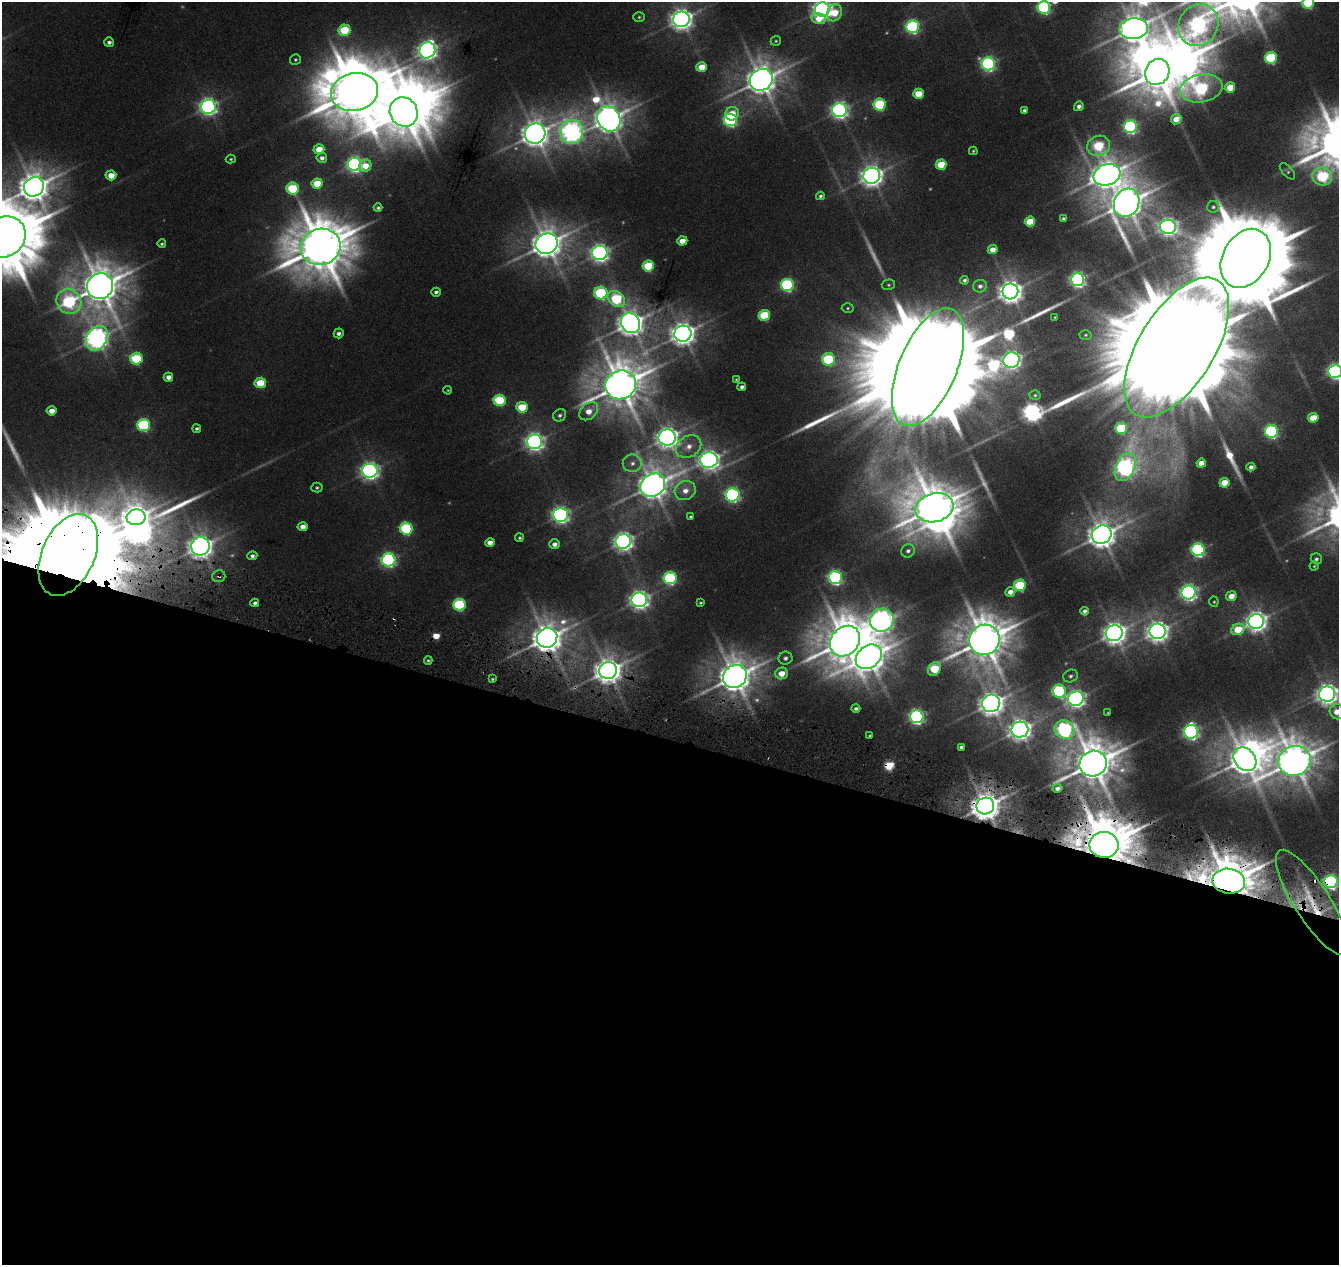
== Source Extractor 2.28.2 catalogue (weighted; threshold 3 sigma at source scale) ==
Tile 14 of 4 x 4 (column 2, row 4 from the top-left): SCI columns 1348-2684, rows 284-1546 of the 5359 x 5555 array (HDU 1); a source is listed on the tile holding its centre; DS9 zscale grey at full resolution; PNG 1341 x 1267 px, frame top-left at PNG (2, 2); each listed source drawn as its Kron ellipse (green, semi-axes under 4 px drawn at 4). Shown black and unused: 42% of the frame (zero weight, under 3 of 6 exposures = <1% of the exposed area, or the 3 px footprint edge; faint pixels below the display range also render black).
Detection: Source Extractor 2.28.2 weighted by HDU 2 'WHT'; one run over the whole footprint, this tile lists its part. Background 0.0186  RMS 0.0027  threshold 0.0111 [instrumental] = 3 sigma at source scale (4.09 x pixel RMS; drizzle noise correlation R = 1.36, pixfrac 0.8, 0.0396/0.0396 arcsec/px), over >= 5 px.
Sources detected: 221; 11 too faint to see at this stretch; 7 inside a brighter object's white glare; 4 cosmic-ray / hot-pixel residue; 2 long thin detections or spike segments (spike, bleed or trail) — neither listed nor drawn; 1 inside a brighter listed object's ellipse — not listed separately; the other 196 listed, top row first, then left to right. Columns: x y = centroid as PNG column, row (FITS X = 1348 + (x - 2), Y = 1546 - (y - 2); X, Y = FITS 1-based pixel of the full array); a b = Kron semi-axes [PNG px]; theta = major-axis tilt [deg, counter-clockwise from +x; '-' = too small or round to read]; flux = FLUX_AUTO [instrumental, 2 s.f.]
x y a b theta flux
1308 3 6 6 - 27
1044 7 6 6 - 60
822 9 7 7 - 180
834 13 9 7 70 8.1
639 17 6 4 1 0.46
681 19 8 8 - 240
819 19 7 5 -14 4.7
1198 25 22 19 59 140
912 27 6 6 - 65
1134 29 14 10 5 520
344 30 6 5 - 15
776 41 5 5 - 0.4
109 42 5 5 - 0.84
427 50 8 7 - 170
1271 58 6 6 - 27
295 59 5 5 - 0.46
988 64 7 6 - 75
702 67 5 5 - 6.7
1157 72 13 11 61 1100
761 80 12 10 35 550
1230 87 5 5 - 6.5
1201 88 21 14 10 42
355 92 24 19 12 2100
918 94 5 5 - 7.8
880 104 6 6 - 28
1079 106 5 4 - 1.3
208 107 7 7 - 130
839 110 7 7 - 120
1024 110 4 3 - 0.6
404 112 15 13 -58 1100
732 114 7 6 - 4.5
609 119 13 11 -59 490
1176 119 5 4 - 4
730 120 7 6 - 55
1130 127 6 6 - 67
572 132 12 11 - 180
535 134 10 10 - 420
1099 146 11 10 - 18
319 149 5 5 - 4.5
973 151 4 3 - 0.35
322 158 5 5 - 1.1
231 159 5 4 - 0.35
354 164 7 6 - 95
941 165 5 5 - 10
365 166 6 6 - 4.3
1287 171 10 5 -47 0.54
111 175 5 5 - 4.4
1107 175 14 10 19 500
872 176 8 8 - 240
1322 176 10 9 - 25
317 184 5 5 - 7.8
34 187 10 9 - 520
293 189 6 6 - 19
820 196 4 4 - 0.62
1127 203 15 12 64 670
1213 207 6 6 - 0.66
378 208 4 4 - 0.49
1064 219 4 4 - 0.77
1030 222 5 5 - 9.4
1168 227 8 7 - 160
4 237 22 19 37 3500
682 241 5 4 - 3.8
162 244 4 4 - 0.43
547 244 11 10 - 530
321 247 20 18 16 1800
993 250 5 4 - 3.2
600 253 7 7 - 150
1246 258 31 23 61 8000
648 266 6 5 - 15
964 280 4 4 - 0.68
1078 280 6 6 - 95
787 285 6 6 - 49
888 285 7 5 13 0.5
100 286 13 12 - 910
980 286 7 6 - 1.1
1010 291 8 8 - 290
436 292 4 4 - 0.76
601 293 6 6 - 32
616 299 9 7 -36 22
69 302 13 12 - 40
848 308 6 4 3 0.42
764 315 6 5 - 16
1055 317 3 3 - 0.25
630 323 10 9 - 370
339 333 5 4 - 1.1
683 334 8 8 - 300
1086 335 6 5 - 0.41
97 338 13 10 55 260
1177 347 79 38 58 27000
136 358 6 6 - 22
828 359 6 6 - 25
1011 360 8 7 - 170
928 367 63 29 67 23000
1335 371 7 6 - 90
168 377 5 4 - 2
736 379 3 2 - 0.25
260 383 6 5 - 11
620 385 15 14 - 1100
742 387 4 4 - 0.89
448 390 4 3 - 0.28
1035 395 5 5 - 0.41
499 400 6 5 - 22
522 407 6 5 - 12
52 411 5 4 - 2.7
589 411 10 7 43 3.7
560 415 7 6 - 0.76
1313 418 5 5 - 7.4
143 425 6 6 - 36
1121 428 6 5 - 19
197 429 4 4 - 0.62
1271 431 6 6 - 56
667 437 8 8 - 240
535 442 7 7 - 150
689 447 13 10 33 3.3
709 460 9 8 - 200
632 463 9 8 - 1.7
1201 463 5 4 - 3
1125 467 15 9 64 130
1251 467 4 4 - 1.1
370 471 7 7 - 140
1224 483 5 4 - 6.7
653 485 13 11 36 530
317 487 5 5 - 0.52
685 491 11 9 25 2.9
733 495 7 6 - 74
934 508 19 14 16 930
560 515 7 7 - 120
136 517 9 8 - 430
690 517 3 3 - 0.34
303 527 5 4 - 2.3
406 529 6 6 - 33
1102 535 10 9 - 470
519 538 4 4 - 0.4
623 541 8 7 - 170
490 542 5 4 - 2.3
554 544 5 5 - 1.5
200 546 9 9 - 310
1198 550 6 6 - 60
908 551 7 6 - 1
68 555 43 26 66 24000
252 556 5 4 - 0.87
1316 559 5 5 - 0.68
388 560 7 6 - 75
1314 566 4 4 - 0.32
219 576 6 6 - 0.7
670 578 6 6 - 39
835 578 6 6 - 75
1020 585 6 5 - 22
1010 592 5 5 - 2.1
1189 592 7 7 - 120
1231 596 5 5 - 3.5
639 600 8 7 - 170
1214 602 5 4 - 0.36
255 603 4 4 - 0.93
701 603 3 3 - 0.35
459 604 6 6 - 31
1084 611 4 4 - 0.92
882 620 12 11 - 230
1256 621 8 7 - 220
1238 629 7 5 24 10
1158 631 8 8 - 230
1114 633 8 8 - 270
547 638 10 9 - 540
984 640 15 15 - 1100
845 641 16 13 48 1200
869 657 14 11 39 610
785 658 7 6 - 1.1
428 660 4 4 - 0.49
934 669 7 6 - 15
608 670 9 8 - 390
781 673 6 5 - 4.3
1070 676 8 6 23 0.86
735 677 12 11 - 670
492 679 4 3 - 0.37
1059 691 7 6 - 40
1327 694 8 7 - 240
1076 699 8 7 - 150
991 703 9 8 - 320
856 708 4 4 - 0.78
1337 712 8 7 - 3.9
1108 713 3 3 - 0.22
917 717 7 6 - 81
1020 730 8 8 - 250
1064 730 10 9 - 86
1191 732 7 7 - 95
870 736 3 3 - 0.34
961 747 4 4 - 0.73
1245 759 13 10 -48 630
1294 761 16 15 - 870
1093 764 14 12 23 1100
1057 788 5 4 - 1.1
985 806 9 8 - 520
1104 845 14 13 - 2000
1229 881 16 12 -8 1500
1331 882 7 6 - 74
1312 902 61 18 -57 20
Overlapping masked pixels (flux is a lower limit): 11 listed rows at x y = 68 555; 219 576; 547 638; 608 670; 735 677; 1093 764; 985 806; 1104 845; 1229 881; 1331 882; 1312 902
Isophote crosses this tile's border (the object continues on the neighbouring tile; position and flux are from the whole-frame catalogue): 12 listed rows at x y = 1308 3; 1044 7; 822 9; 834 13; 1198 25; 4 237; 1177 347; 1335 371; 68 555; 1327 694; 1337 712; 1331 882